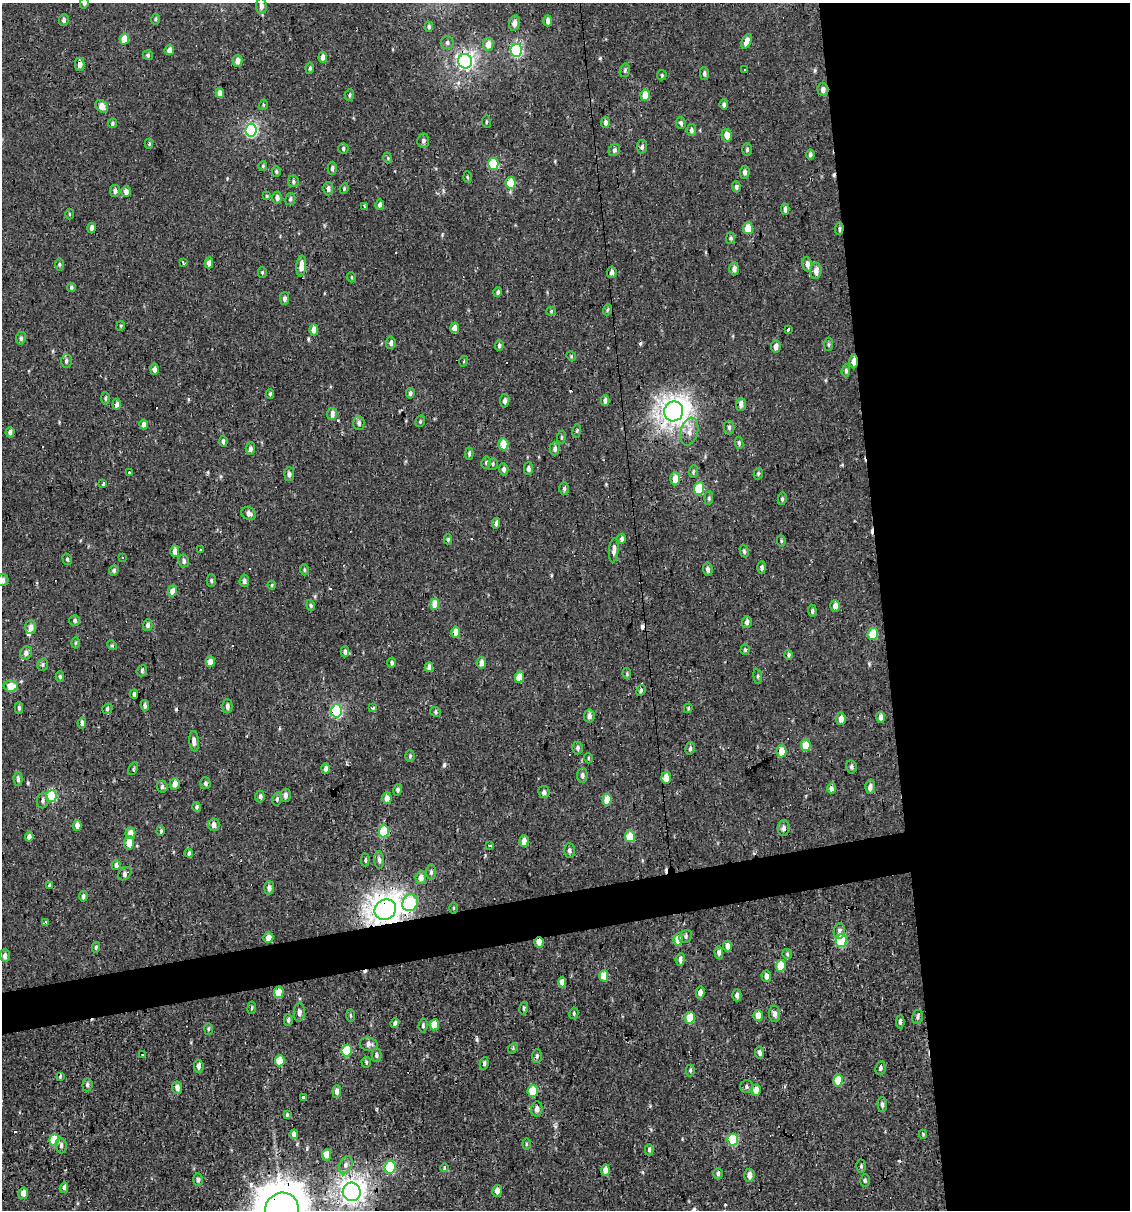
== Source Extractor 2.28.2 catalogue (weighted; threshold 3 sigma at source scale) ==
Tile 8 of 4 x 4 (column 4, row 2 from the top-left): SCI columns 3405-4532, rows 2415-3622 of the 4599 x 4829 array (HDU 1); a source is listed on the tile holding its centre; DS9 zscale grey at full resolution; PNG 1132 x 1212 px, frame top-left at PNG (2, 3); each listed source drawn as its Kron ellipse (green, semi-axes under 4 px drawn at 4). Shown black and unused: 25% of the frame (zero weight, under 2 of 3 exposures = <1% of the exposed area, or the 3 px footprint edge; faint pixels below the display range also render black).
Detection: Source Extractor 2.28.2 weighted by HDU 2 'WHT'; one run over the whole footprint, this tile lists its part. Background -2.67e-04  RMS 0.0035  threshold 0.0156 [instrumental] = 3 sigma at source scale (4.5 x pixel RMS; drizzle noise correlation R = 1.50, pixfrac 1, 0.0396/0.0396 arcsec/px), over >= 5 px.
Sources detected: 352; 17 cosmic-ray / hot-pixel residue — neither listed nor drawn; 2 inside a brighter listed object's ellipse — not listed separately; the other 333 listed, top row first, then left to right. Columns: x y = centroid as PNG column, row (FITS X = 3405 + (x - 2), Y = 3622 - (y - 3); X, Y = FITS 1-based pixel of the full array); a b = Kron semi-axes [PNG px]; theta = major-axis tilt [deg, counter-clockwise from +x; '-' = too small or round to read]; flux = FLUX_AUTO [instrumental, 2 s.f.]
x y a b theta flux
84 3 5 4 - 0.99
261 6 8 5 -88 1.4
156 19 5 4 - 0.56
64 20 6 5 - 1.1
548 21 5 4 - 1.3
514 23 7 5 77 1.8
429 27 5 4 - 0.73
124 39 5 4 - 5.7
746 41 8 4 64 3.1
447 43 6 6 - 0.91
488 44 6 5 - 3
169 50 5 4 - 1.8
516 50 6 6 - 43
148 55 5 5 - 0.59
323 57 5 4 - 2
238 61 6 5 - 2.5
465 61 7 7 - 98
80 64 6 4 90 2.4
310 68 6 4 82 0.61
625 70 7 5 76 0.71
745 70 3 3 - 0.54
704 73 6 4 -89 0.84
662 75 5 5 - 0.43
823 90 6 5 - 1.5
220 93 5 4 - 2
350 95 6 4 84 0.52
645 95 6 4 -87 5.3
724 104 5 4 - 0.82
263 105 5 3 - 0.36
102 106 7 5 -50 3.4
486 122 6 3 -83 0.4
605 122 5 4 - 1.1
112 123 5 4 - 0.69
681 123 6 5 - 0.76
251 130 6 5 - 49
691 130 6 4 -81 0.88
727 135 6 5 - 2.8
423 141 7 6 - 0.9
149 144 5 4 - 0.46
642 147 7 5 81 0.89
343 148 5 5 - 0.69
747 149 6 5 - 0.64
614 150 6 5 - 0.86
810 154 5 3 - 0.76
388 158 5 3 - 0.35
493 164 6 5 - 14
263 166 5 4 - 0.37
332 168 6 4 89 0.93
276 171 5 4 - 0.49
745 172 6 5 - 1.1
467 177 5 3 - 0.38
293 181 6 5 - 0.68
510 183 6 5 - 9.1
736 187 5 4 - 0.75
328 189 6 5 - 1.3
344 189 5 3 - 0.43
115 191 6 5 - 1
126 192 5 5 - 1.7
267 196 4 4 - 0.35
277 198 6 5 - 1.4
290 199 6 5 - 0.72
380 205 5 4 - 0.94
365 206 3 3 - 2
785 209 6 4 -86 1
69 214 5 3 - 0.34
91 228 5 4 - 1.5
748 228 6 5 - 5.5
839 229 6 4 87 0.58
731 238 5 4 - 0.56
183 263 4 2 - 0.94
209 263 5 4 - 1.7
59 264 6 3 -90 0.56
807 264 7 5 -74 1.7
301 266 10 5 85 3.1
734 269 6 5 - 1.4
816 271 8 5 87 2.1
262 272 5 4 - 0.49
612 272 5 4 - 1.3
351 277 5 3 - 0.29
71 287 5 4 - 0.68
498 292 5 4 - 0.7
284 298 6 4 89 1
607 310 6 3 70 0.43
551 311 5 4 - 0.4
121 326 5 4 - 0.4
455 328 5 4 - 2.4
788 329 3 3 - 0.56
314 330 5 4 - 2.9
21 338 6 5 - 0.77
391 343 6 5 - 1.1
828 344 6 4 84 0.53
499 345 5 4 - 0.62
776 346 6 5 - 1.9
571 356 5 4 - 0.35
66 361 7 5 -88 0.86
464 361 5 3 - 0.29
853 361 7 4 -90 4
154 369 5 4 - 1.6
846 371 6 4 85 0.83
410 393 5 4 - 0.84
270 394 5 3 - 0.52
105 398 6 4 -86 0.48
605 400 5 4 - 1
505 401 7 5 82 1.1
117 404 5 3 - 1.2
741 404 6 5 - 1.8
674 411 10 9 - 270
332 414 6 5 - 1.8
420 421 6 4 70 0.49
359 423 7 5 -88 1
143 424 5 4 - 1.8
729 427 7 5 -89 0.73
577 431 7 3 81 0.47
10 432 5 4 - 1.2
689 432 14 8 74 3
561 437 6 3 82 0.46
223 441 5 4 - 0.83
739 443 6 4 -83 0.68
503 444 6 5 - 5.1
555 448 7 5 88 1.1
250 449 6 4 84 1.1
469 454 6 4 87 0.69
486 463 6 4 80 0.65
493 464 6 5 - 0.57
528 468 6 4 90 1
504 469 6 4 -87 0.93
693 471 6 4 85 0.57
129 472 3 3 - 1.5
289 474 7 5 87 1.1
758 474 6 4 76 0.52
675 479 6 5 - 3.3
103 484 4 3 - 6.2
564 488 6 4 88 0.68
699 489 6 5 - 19
709 498 7 4 84 0.57
782 499 6 4 81 0.61
249 513 8 6 -30 1.3
496 523 5 4 - 1
448 539 5 4 - 0.46
622 539 5 4 - 0.85
781 541 6 4 -83 0.45
200 550 3 3 - 1
614 550 12 4 85 1.6
175 551 5 4 - 2
744 551 7 4 -75 0.65
122 558 3 3 - 0.64
67 559 6 4 -75 0.54
184 561 6 5 - 0.91
762 567 6 4 -90 0.85
708 569 7 5 -83 0.98
114 570 5 4 - 0.78
304 570 5 4 - 0.51
2 580 6 6 - 1.2
211 580 6 4 -89 0.57
244 581 6 4 84 1.1
272 585 4 4 - 0.42
172 591 5 4 - 2.9
435 604 6 4 84 5.9
311 605 5 4 - 0.49
835 606 6 5 - 1.9
812 611 6 4 -85 0.73
75 621 5 5 - 0.71
747 622 6 5 - 1.2
148 625 6 5 - 0.9
31 627 7 5 -90 1.9
455 632 5 4 - 4.1
873 634 6 5 - 10
75 643 5 3 - 0.4
112 645 5 4 - 0.44
745 650 5 4 - 0.54
345 652 5 3 - 0.87
26 653 7 5 65 1.5
789 655 5 4 - 0.65
210 662 5 4 - 3.6
392 663 5 4 - 0.61
481 663 6 4 83 2
43 665 6 5 - 0.65
429 667 4 4 - 2.6
142 671 6 5 - 0.69
627 674 5 4 - 0.38
60 676 5 4 - 0.54
758 676 7 4 -83 0.48
519 677 5 4 - 7.4
11 686 7 5 -6 5.6
641 690 6 4 62 0.63
134 694 4 3 - 0.89
145 706 5 4 - 1.1
227 706 7 5 90 1.2
19 708 6 4 -88 0.59
373 708 3 3 - 0.86
688 708 5 3 - 0.34
107 709 5 4 - 0.66
336 711 6 5 - 31
435 712 5 4 - 0.57
589 716 6 5 - 1.6
881 717 5 4 - 2.1
841 719 6 5 - 2.1
82 723 5 3 - 1.1
194 741 10 4 -86 1.4
806 745 6 5 - 8.2
578 748 6 5 - 0.8
690 748 6 4 80 0.86
781 751 6 5 - 5
410 756 6 4 87 0.54
588 758 5 3 - 0.3
851 767 7 5 -78 0.79
133 769 7 3 62 0.48
326 769 5 4 - 1.4
582 775 7 5 86 0.97
666 778 6 5 - 3.5
18 779 7 4 -89 1
205 783 6 5 - 0.75
175 784 6 5 - 2.7
162 787 6 5 - 0.77
870 787 7 5 87 1.4
831 788 5 4 - 1.9
398 790 6 4 75 0.74
544 792 6 5 - 1.1
285 795 6 5 - 1.3
51 796 6 5 - 22
260 796 6 4 -89 0.83
387 798 6 5 - 2.2
277 799 7 4 81 0.63
43 800 8 5 87 1
607 800 6 4 83 4.7
197 807 5 4 - 0.69
77 825 5 4 - 2.1
214 825 6 6 - 1.8
783 828 8 6 84 1.3
161 831 5 4 - 0.56
384 831 6 5 - 16
130 833 6 5 - 3
630 836 6 5 - 9.2
29 837 5 4 - 1.6
524 841 6 4 90 2.7
129 843 6 5 - 3.6
490 846 3 2 - 0.6
569 850 7 5 -88 0.92
189 853 4 4 - 0.99
365 860 6 4 89 0.5
379 860 9 5 -85 1.2
116 865 5 4 - 1.4
431 872 7 5 90 0.8
125 874 8 5 42 1.1
421 878 6 5 - 2.1
50 885 4 3 - 1.1
269 888 6 5 - 1.3
83 896 5 4 - 0.87
410 903 8 7 - 25
454 908 6 4 -90 0.4
385 910 11 10 - 330
45 922 3 3 - 0.51
839 931 7 5 80 1.2
686 936 7 5 44 0.82
268 937 5 5 - 2.4
678 939 6 4 78 5.4
841 940 6 5 - 20
539 942 5 4 - 2.8
727 946 5 4 - 1.7
96 947 5 4 - 0.56
719 952 6 4 -86 1.2
787 954 5 5 - 0.51
5 956 6 5 - 1.3
680 959 6 4 83 1.4
781 966 6 4 83 7.3
604 976 5 4 - 5.2
766 976 6 4 -86 1.6
562 982 5 4 - 2.3
279 992 6 4 79 6.1
700 992 6 4 79 1.5
737 995 6 4 -88 1
252 1008 6 3 82 0.44
524 1008 6 4 76 0.53
299 1012 9 5 87 1.3
574 1013 6 4 79 0.55
775 1014 8 5 -88 1.4
758 1015 5 4 - 4.2
350 1016 6 3 -90 0.42
918 1017 7 5 77 0.83
690 1018 6 5 - 6.7
288 1020 6 4 90 0.73
900 1022 7 4 87 0.84
395 1023 5 4 - 0.81
434 1025 5 4 - 4.8
423 1026 7 4 84 0.57
208 1029 6 4 88 0.47
369 1044 9 6 -11 1.5
513 1048 6 4 49 0.43
347 1051 6 5 - 10
760 1053 6 4 -81 0.99
143 1054 3 3 - 0.78
376 1055 7 5 90 0.75
537 1056 7 5 88 0.65
280 1061 5 4 - 9.3
366 1062 5 4 - 0.49
484 1063 6 4 81 0.81
199 1066 6 4 -83 1.7
880 1068 7 5 78 0.89
690 1070 6 4 88 0.52
60 1076 3 2 - 0.41
838 1080 6 4 80 8.7
87 1085 6 5 - 0.76
747 1087 6 6 - 0.85
177 1088 6 5 - 1.6
756 1090 6 5 - 2.6
337 1091 6 4 85 1.5
533 1091 6 5 - 12
304 1097 3 3 - 2.6
882 1104 7 5 -86 0.98
537 1109 7 6 - 1.4
287 1115 4 3 - 0.4
294 1134 4 4 - 1.2
923 1134 4 3 - 0.35
54 1140 6 5 - 10
733 1140 6 5 - 18
526 1144 6 4 89 0.4
61 1145 8 5 -86 1.2
649 1150 6 3 90 0.69
327 1155 5 4 - 3.9
346 1165 9 6 67 1.3
861 1166 6 4 89 0.6
390 1167 6 5 - 21
444 1168 4 3 - 1.3
605 1170 5 4 - 2.4
718 1174 6 5 - 0.8
749 1175 7 5 87 2.1
198 1180 6 5 - 0.81
865 1180 6 5 - 0.61
64 1188 5 4 - 1.2
497 1191 6 5 - 2.1
352 1192 9 9 - 200
23 1193 6 4 77 2.6
282 1209 17 16 - 1000
Overlapping masked pixels (flux is a lower limit): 9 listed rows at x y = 465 61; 839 229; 853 361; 674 411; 455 632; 336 711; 385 910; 539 942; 282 1209
Isophote crosses this tile's border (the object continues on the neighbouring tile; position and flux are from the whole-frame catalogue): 3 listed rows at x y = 84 3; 2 580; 282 1209
Unlisted compact peaks at least as high as the median listed source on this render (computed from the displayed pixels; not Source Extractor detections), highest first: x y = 444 765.